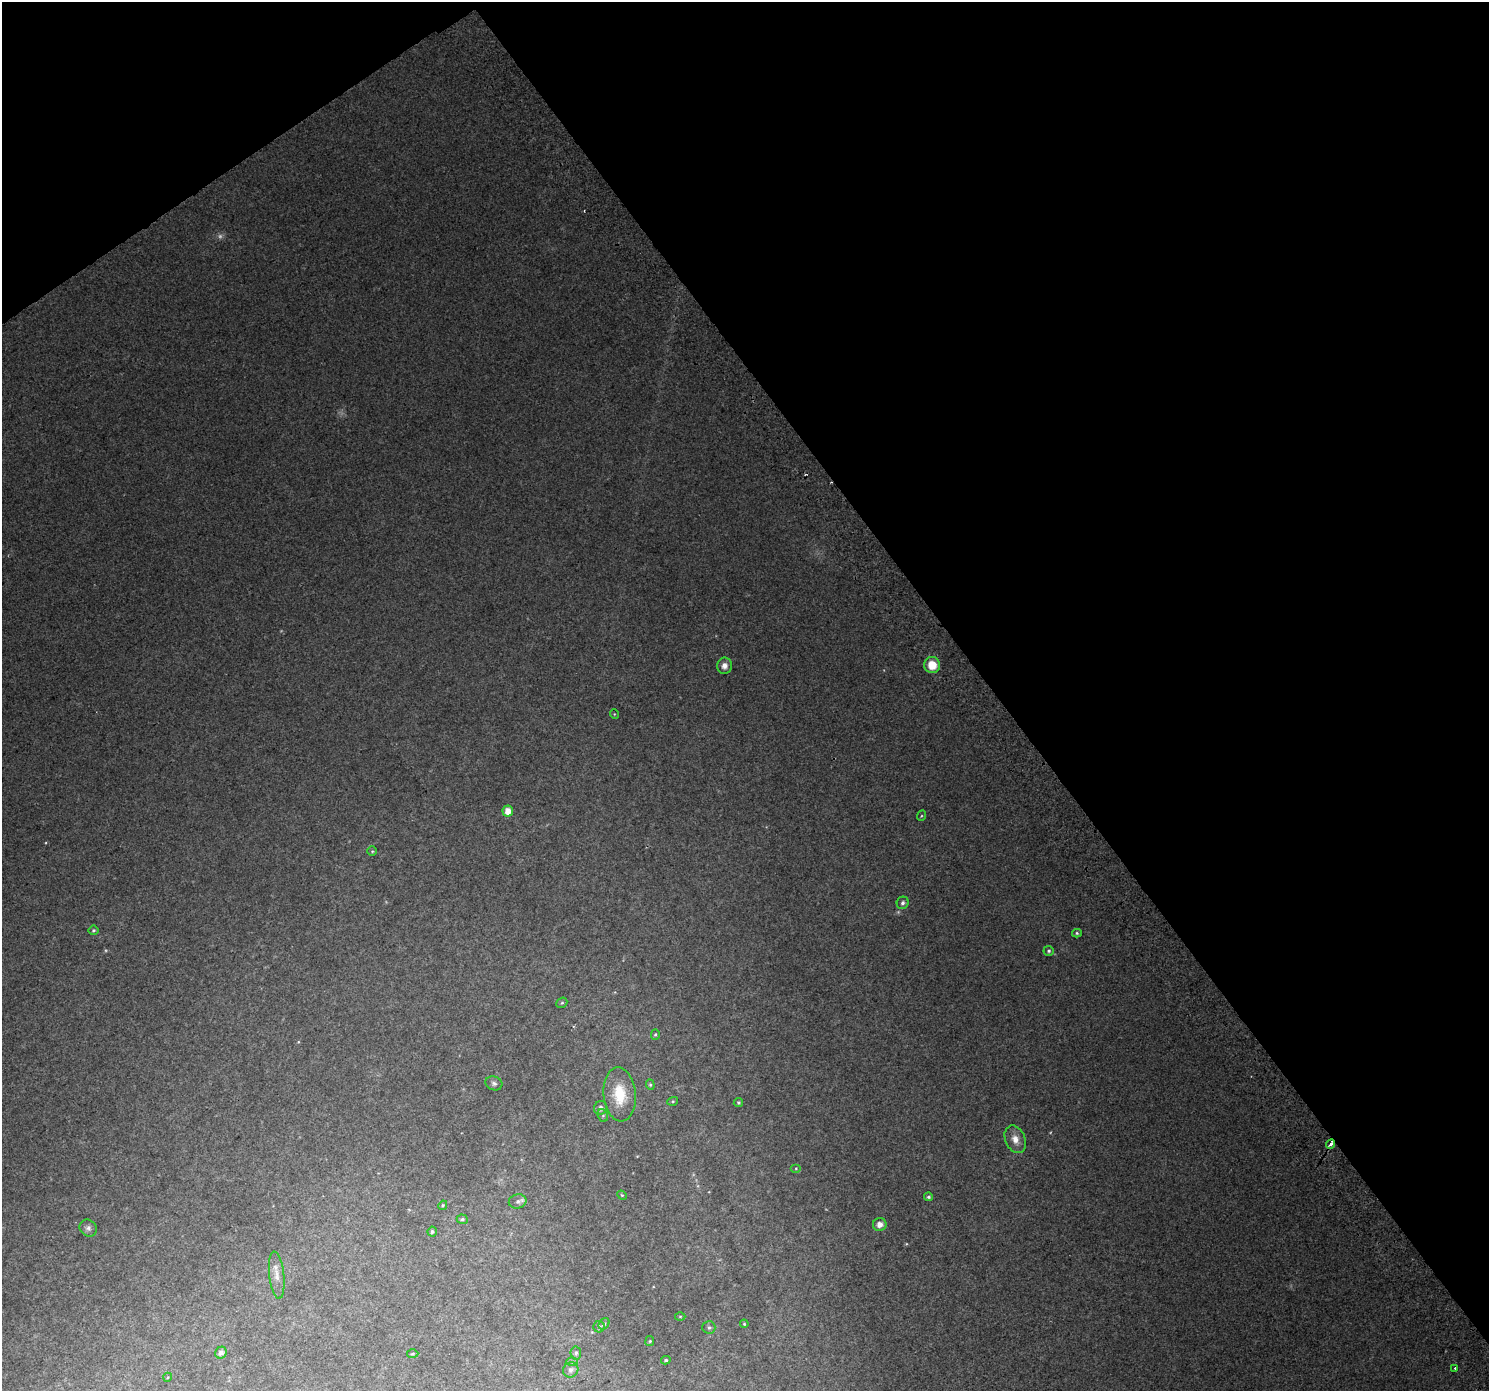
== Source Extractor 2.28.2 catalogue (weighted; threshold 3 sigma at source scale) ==
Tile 3 of 4 x 4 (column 3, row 1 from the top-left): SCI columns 3017-4503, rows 4386-5774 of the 6026 x 5933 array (HDU 1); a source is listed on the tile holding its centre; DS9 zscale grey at full resolution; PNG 1491 x 1393 px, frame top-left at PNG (2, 2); each listed source drawn as its Kron ellipse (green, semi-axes under 4 px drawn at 4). Shown black and unused: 37% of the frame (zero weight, under 2 of 3 exposures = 2% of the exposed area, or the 3 px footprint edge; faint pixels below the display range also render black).
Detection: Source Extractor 2.28.2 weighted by HDU 2 'WHT'; one run over the whole footprint, this tile lists its part. Background 0.0454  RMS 0.012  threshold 0.0538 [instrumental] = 3 sigma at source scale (4.5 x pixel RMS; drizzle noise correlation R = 1.50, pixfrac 1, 0.0396/0.0396 arcsec/px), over >= 5 px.
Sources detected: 46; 1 too faint to see at this stretch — neither listed nor drawn; the other 45 listed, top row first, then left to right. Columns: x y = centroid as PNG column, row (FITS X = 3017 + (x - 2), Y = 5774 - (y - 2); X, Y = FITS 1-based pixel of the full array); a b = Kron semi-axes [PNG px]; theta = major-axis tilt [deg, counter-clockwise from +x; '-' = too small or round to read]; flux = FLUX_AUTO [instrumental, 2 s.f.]
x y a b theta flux
932 665 8 8 - 21
724 666 8 7 - 6.6
614 714 5 3 - 0.9
508 811 5 5 - 11
921 816 5 3 - 1.1
372 851 5 4 - 1.4
903 903 6 6 - 3.5
94 930 5 5 - 1.9
1077 933 5 4 - 1.8
1049 951 5 5 - 2.4
562 1003 6 5 - 1.6
655 1034 5 4 - 1.7
494 1083 8 7 - 3.5
650 1085 5 4 - 1.5
620 1094 27 16 -85 39
673 1101 5 3 - 1.2
738 1102 5 5 - 1.8
601 1108 7 6 - 5
603 1115 6 5 - 1.8
1015 1139 14 10 -66 11
1331 1144 5 3 - 8.1
796 1168 5 4 - 1.3
622 1195 5 4 - 1.3
928 1197 4 4 - 2.1
518 1201 9 7 12 4.3
443 1205 5 3 - 1.3
462 1219 5 5 - 2.2
880 1224 7 6 - 7.2
88 1228 9 8 - 4.4
432 1232 5 4 - 2.2
277 1275 24 7 -84 10
680 1316 5 3 - 1
604 1324 6 4 54 2.1
744 1324 4 3 - 1.2
599 1327 6 5 - 2.6
709 1327 6 6 - 2.8
650 1341 5 4 - 1.5
221 1353 6 5 - 5.8
576 1353 6 5 - 2.4
413 1354 5 4 - 1.5
666 1360 5 4 - 1.8
572 1361 6 4 0 1.7
1455 1368 3 3 - 5.6
571 1370 8 7 - 4.7
168 1377 4 3 - 1.1
Overlapping masked pixels (flux is a lower limit): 1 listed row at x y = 1331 1144